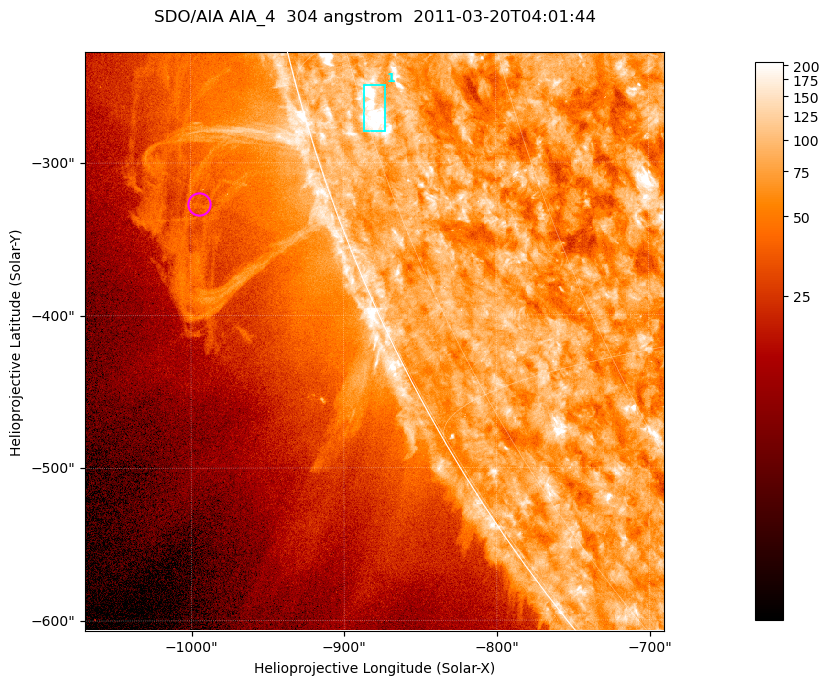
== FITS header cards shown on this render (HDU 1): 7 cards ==
TELESCOP= 'SDO/AIA '           / For AIA: SDO/AIA
INSTRUME= 'AIA_4   '           / For AIA: AIA_ATA1, AIA_ATA2, AIA_ATA3 or AIA_AT
WAVELNTH=                  304 / [angstrom] Wavelength
WAVEUNIT= 'angstrom'           / Wavelength unit: angstrom
DATE-OBS= '2011-03-20T04:01:44.123' / [ISO] Date when observation started; ISO 8
CTYPE1  = 'HPLN-TAN'           / CTYPE1; Typically HPLN
CTYPE2  = 'HPLT-TAN'           / CTYPE2; Typically HPLT

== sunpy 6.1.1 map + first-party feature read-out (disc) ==
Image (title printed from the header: SDO/AIA AIA_4  304 angstrom  2011-03-20T04:01:44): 632 x 632 px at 0.6 arcsec/px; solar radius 964 arcsec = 1606 px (partial field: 2.2% of the solar disc is inside the frame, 45% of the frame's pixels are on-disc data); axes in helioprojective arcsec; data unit not stated in the header (colour bar unlabelled)
Orientation: roll -0.132 deg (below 1 deg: not rotated)
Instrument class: DISC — disc imager (sunpy class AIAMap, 304 A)
Bright regions (active regions / flare kernels): reference = the on-disc median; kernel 5 px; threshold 5 sigma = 117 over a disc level ~76.4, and >= 1.15x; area >= 399 px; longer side >= 8 px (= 4.8 arcsec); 1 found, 1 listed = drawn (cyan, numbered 1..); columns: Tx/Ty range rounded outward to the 2 arcsec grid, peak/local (2 s.f.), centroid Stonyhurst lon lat
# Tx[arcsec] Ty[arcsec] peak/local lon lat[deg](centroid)
1 -888..-872 -280..-248 4.5 -74 -18
Off-limb structures (1.02-1.3 R_sun): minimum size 199 px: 5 found; the strongest spans PA ~105..110 deg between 1.02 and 1.13 R_sun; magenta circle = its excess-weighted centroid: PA ~110 deg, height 1.09 R_sun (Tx ~-994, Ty ~-326 arcsec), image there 1.5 x the reference